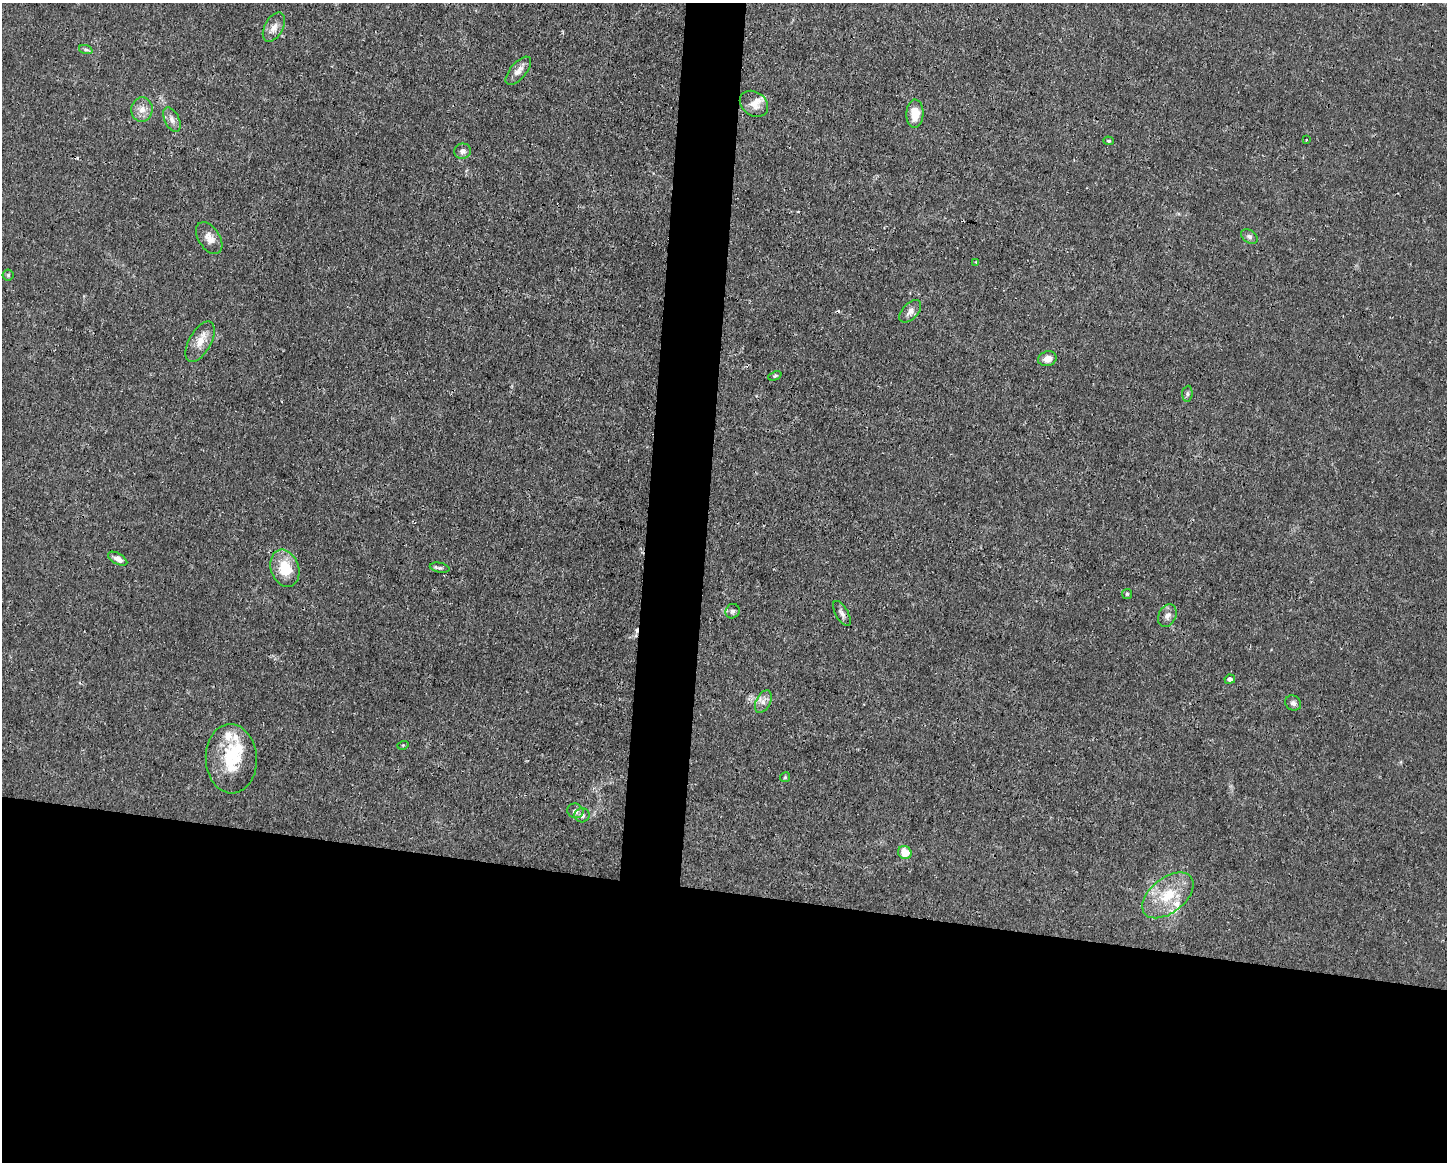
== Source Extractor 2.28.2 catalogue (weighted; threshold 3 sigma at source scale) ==
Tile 11 of 3 x 4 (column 2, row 4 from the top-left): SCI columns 1556-3000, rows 1-1160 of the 4667 x 4639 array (HDU 1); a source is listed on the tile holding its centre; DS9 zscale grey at full resolution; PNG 1449 x 1164 px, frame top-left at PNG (2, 3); each listed source drawn as its Kron ellipse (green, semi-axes under 4 px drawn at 4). Shown black and unused: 26% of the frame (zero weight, under 3 of 4 exposures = <1% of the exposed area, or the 3 px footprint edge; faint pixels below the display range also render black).
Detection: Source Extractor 2.28.2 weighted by HDU 2 'WHT'; one run over the whole footprint, this tile lists its part. Background 0.0157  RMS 0.0024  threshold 0.0109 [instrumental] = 3 sigma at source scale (4.5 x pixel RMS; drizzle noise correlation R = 1.50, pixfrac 1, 0.05/0.05 arcsec/px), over >= 5 px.
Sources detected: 43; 1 cosmic-ray / hot-pixel residue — neither listed nor drawn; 6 inside a brighter listed object's ellipse — not listed separately; the other 36 listed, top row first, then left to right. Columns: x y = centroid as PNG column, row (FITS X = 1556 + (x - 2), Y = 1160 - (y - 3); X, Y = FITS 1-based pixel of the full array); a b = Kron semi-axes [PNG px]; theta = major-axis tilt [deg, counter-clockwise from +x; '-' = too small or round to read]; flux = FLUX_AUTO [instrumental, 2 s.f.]
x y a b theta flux
274 27 16 9 61 2
86 50 7 4 -18 0.49
518 71 17 8 50 1.9
754 104 15 12 -36 2.4
142 109 12 10 85 2
915 114 14 8 88 4.2
172 120 13 7 -64 1.3
1306 140 2 2 - 0.24
1109 141 5 4 - 0.35
463 151 8 7 - 1
1249 236 9 6 -33 0.78
209 238 18 10 -57 2.2
976 262 4 4 - 0.2
8 275 5 5 - 0.43
910 311 14 8 47 1.4
200 342 22 11 61 3.1
1047 359 9 7 15 1.8
775 376 7 4 23 0.38
1187 394 8 5 85 0.51
118 559 10 5 -29 1.5
285 568 19 14 -71 7.3
440 568 10 5 -11 0.55
1127 594 5 5 - 0.34
732 611 7 7 - 0.63
842 613 14 6 -60 1
1167 616 12 8 64 1.3
1230 679 5 4 - 0.83
763 702 12 7 63 1.4
1293 703 8 7 - 0.77
403 745 6 3 17 0.25
231 759 35 25 -87 12
785 777 5 5 - 0.31
575 811 8 7 - 0.95
582 815 7 7 - 0.98
905 853 7 6 - 3.7
1168 895 30 17 39 8.9